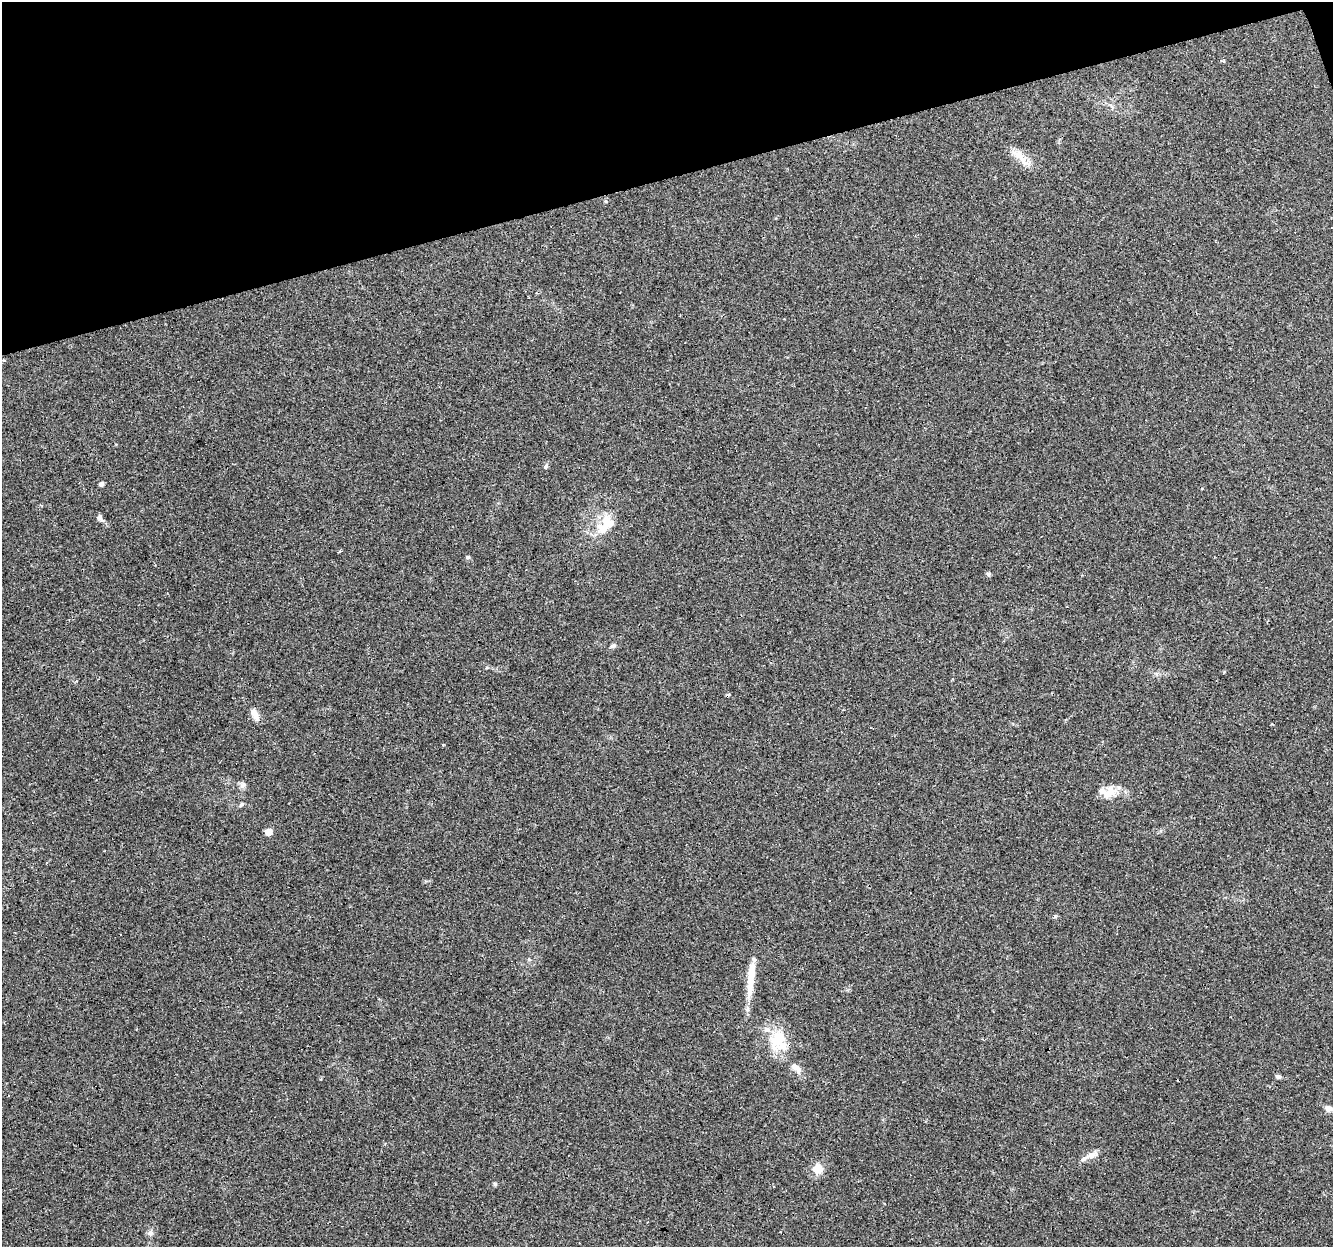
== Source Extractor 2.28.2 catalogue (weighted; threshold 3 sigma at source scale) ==
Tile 3 of 4 x 4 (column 3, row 1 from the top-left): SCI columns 2664-3994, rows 3791-5035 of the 5326 x 5145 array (HDU 1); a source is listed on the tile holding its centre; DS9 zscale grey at full resolution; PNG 1335 x 1249 px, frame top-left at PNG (2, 2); no overlay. Shown black and unused: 14% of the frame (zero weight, under 3 of 4 exposures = <1% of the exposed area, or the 3 px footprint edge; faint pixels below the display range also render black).
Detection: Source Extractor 2.28.2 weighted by HDU 2 'WHT'; one run over the whole footprint, this tile lists its part. Background 0.0777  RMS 0.0052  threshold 0.0233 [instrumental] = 3 sigma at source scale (4.5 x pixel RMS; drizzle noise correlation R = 1.50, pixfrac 1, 0.0396/0.0396 arcsec/px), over >= 5 px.
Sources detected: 39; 9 cosmic-ray / hot-pixel residue — not listed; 4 inside a brighter listed object's ellipse — not listed separately; the other 26 listed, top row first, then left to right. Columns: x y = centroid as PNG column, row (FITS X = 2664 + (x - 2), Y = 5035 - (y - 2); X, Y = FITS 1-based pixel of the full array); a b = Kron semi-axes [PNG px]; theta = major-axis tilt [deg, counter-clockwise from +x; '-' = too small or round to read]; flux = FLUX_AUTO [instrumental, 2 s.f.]
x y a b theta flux
1021 157 34 9 -43 7.4
606 201 5 4 - 0.66
3 360 3 3 - 1.3
545 467 5 5 - 0.81
101 484 6 5 - 1.2
100 518 11 6 -63 1.5
608 522 21 12 -46 9
468 557 5 4 - 0.92
988 574 6 5 - 0.89
613 646 8 5 37 1.1
255 714 15 7 -67 4.1
443 745 3 3 - 0.71
242 785 9 6 36 1.5
1108 794 15 11 35 5.6
241 805 7 4 46 0.8
268 832 5 5 - 9.5
529 959 6 4 -19 0.58
751 980 44 8 85 12
778 1041 30 23 -74 18
797 1069 12 8 -68 2.9
1278 1076 8 4 -5 1.1
1328 1109 8 7 - 2.6
1092 1155 20 7 20 3.9
818 1169 13 12 - 5.8
495 1184 6 5 - 0.71
149 1233 6 6 - 1.3